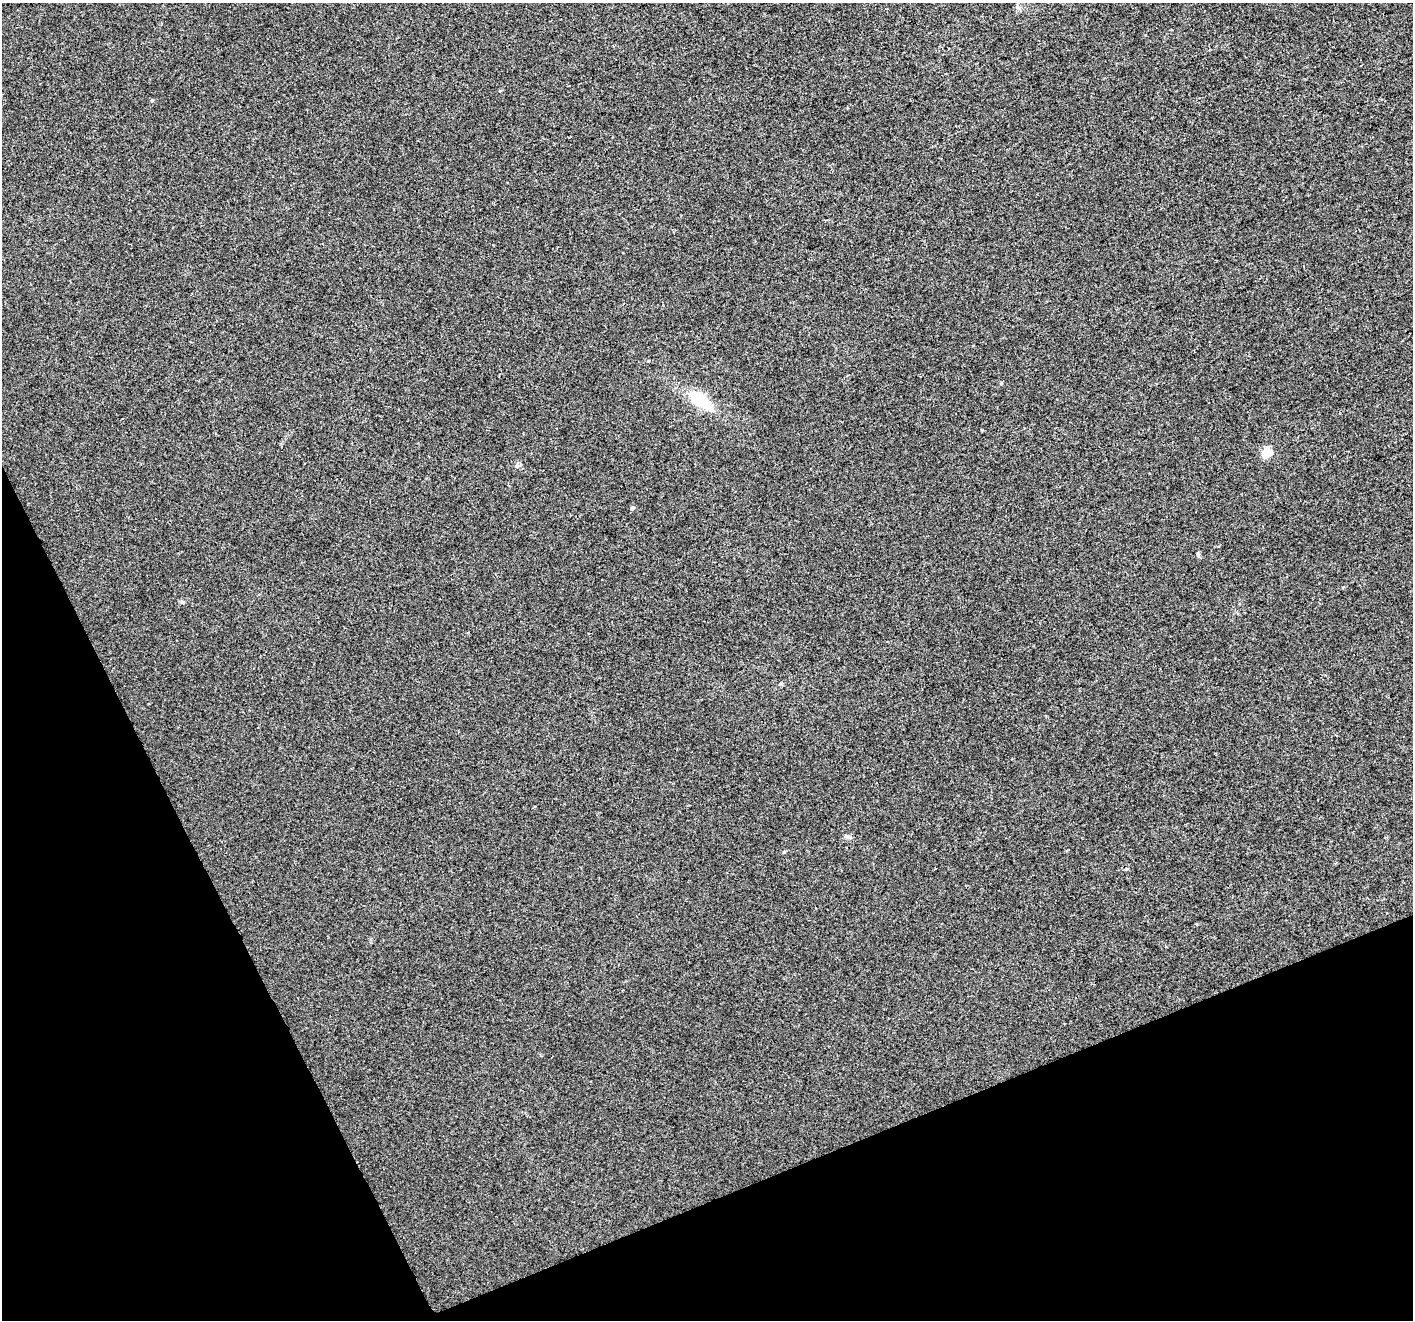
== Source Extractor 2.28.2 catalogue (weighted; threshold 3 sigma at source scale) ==
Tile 14 of 4 x 4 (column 2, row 4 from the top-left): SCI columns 1414-2824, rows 146-1463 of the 5647 x 5507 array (HDU 1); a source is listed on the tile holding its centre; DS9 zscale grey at full resolution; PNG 1415 x 1322 px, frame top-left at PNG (2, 3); no overlay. Shown black and unused: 21% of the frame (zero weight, under 2 of 3 exposures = <1% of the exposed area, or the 3 px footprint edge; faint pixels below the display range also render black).
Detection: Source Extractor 2.28.2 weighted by HDU 2 'WHT'; one run over the whole footprint, this tile lists its part. Background 0.00657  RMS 0.0046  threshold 0.0208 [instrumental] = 3 sigma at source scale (4.5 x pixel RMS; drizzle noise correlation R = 1.50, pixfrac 1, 0.0396/0.0396 arcsec/px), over >= 5 px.
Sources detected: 10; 1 cosmic-ray / hot-pixel residue — not listed; the other 9 listed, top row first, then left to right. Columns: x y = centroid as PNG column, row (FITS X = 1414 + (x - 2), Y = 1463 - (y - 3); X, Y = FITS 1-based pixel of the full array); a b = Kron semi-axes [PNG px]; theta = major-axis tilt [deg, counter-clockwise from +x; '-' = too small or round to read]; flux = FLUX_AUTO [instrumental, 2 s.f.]
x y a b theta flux
152 100 5 4 - 0.78
648 361 3 3 - 0.46
700 400 31 15 -36 15
1267 452 5 5 - 18
517 466 7 6 - 1.1
632 508 5 4 - 0.93
1198 554 6 5 - 0.72
781 684 6 5 - 0.71
847 837 13 3 -8 1